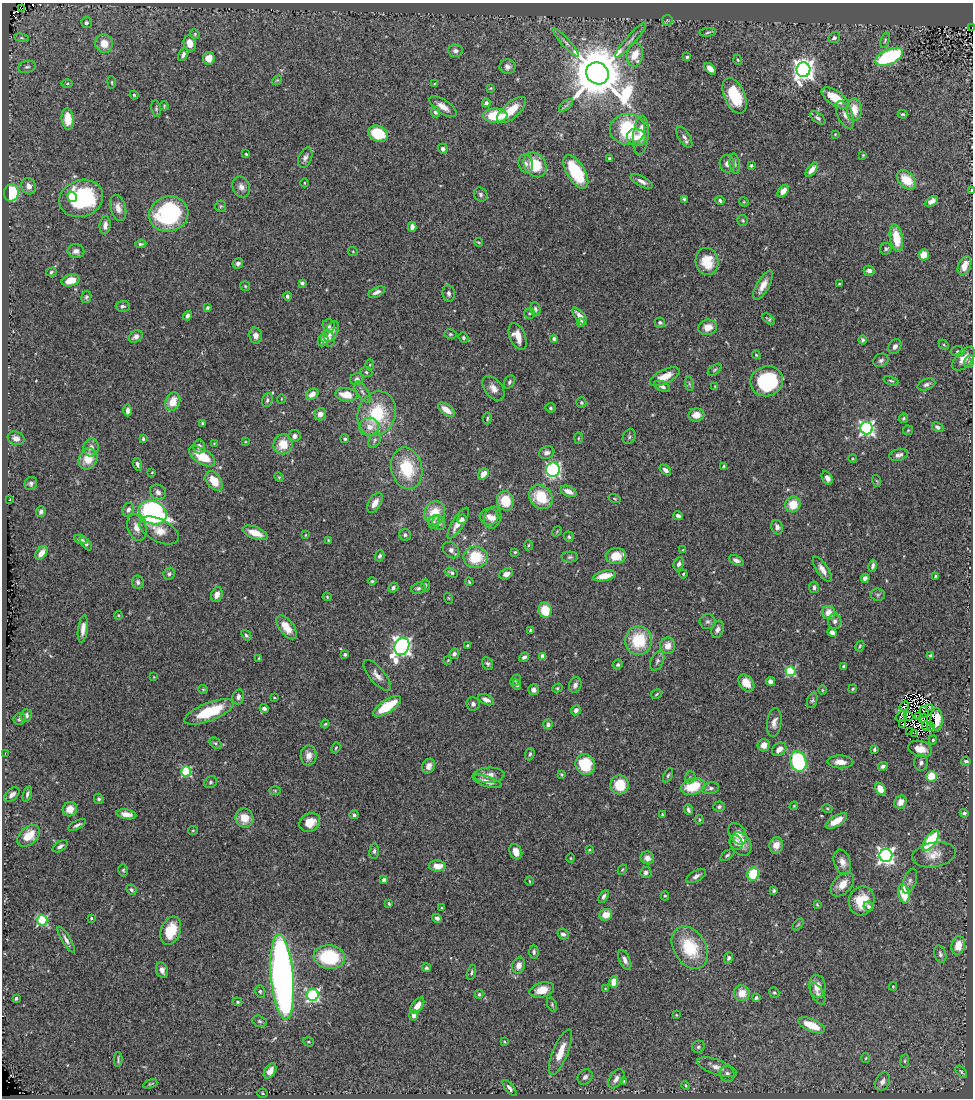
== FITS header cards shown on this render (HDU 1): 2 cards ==
NAXIS1  =                  971
NAXIS2  =                 1096

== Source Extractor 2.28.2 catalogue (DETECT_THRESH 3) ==
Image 971 x 1096 px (HDU 1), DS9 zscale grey, 1 PNG px = 1 image px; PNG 975 x 1100 px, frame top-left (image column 1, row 1096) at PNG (2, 3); each listed source drawn as its Kron ellipse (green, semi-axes under 4 px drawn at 4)
Background 0.94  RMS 0.031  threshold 0.0925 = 3 sigma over >= 5 px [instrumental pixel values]
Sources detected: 473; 4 with non-positive FLUX_AUTO (blend fragments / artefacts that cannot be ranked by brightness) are neither listed nor drawn; the other 469 listed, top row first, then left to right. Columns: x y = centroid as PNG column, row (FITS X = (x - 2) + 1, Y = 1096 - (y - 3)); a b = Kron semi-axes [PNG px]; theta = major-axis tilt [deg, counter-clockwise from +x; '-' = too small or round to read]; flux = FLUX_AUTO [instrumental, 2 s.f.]
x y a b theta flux
22 8 2 2 - 180
667 20 5 5 - 3.1
86 23 5 5 - 5.5
972 27 3 2 - 130
708 32 8 3 6 3.3
195 34 5 4 - 2.4
21 38 7 4 -8 3.4
834 38 6 5 - 4.9
630 40 22 4 48 13
885 40 8 4 72 3.1
190 43 8 6 -73 23
566 43 19 4 -47 9.2
104 44 9 9 - 30
456 51 7 6 - 6.7
183 55 7 4 60 6.1
635 55 12 8 81 45
687 57 3 3 - 5.1
889 57 15 7 24 220
209 58 6 6 - 19
738 60 5 4 - 2.8
27 67 9 5 13 5.8
508 67 8 7 - 8.6
710 69 7 4 -45 19
803 70 7 7 - 1700
597 73 12 10 -35 17000
277 80 5 4 - 2.6
112 82 6 3 -82 2.3
67 84 6 4 0 2.7
435 84 4 3 - 2
490 88 4 3 - 2
134 95 4 4 - 2.6
735 96 19 10 -66 84
835 98 15 7 -34 59
486 103 4 4 - 11
566 105 8 4 37 5
164 106 4 4 - 2.3
443 107 16 7 -32 19
156 108 8 5 -81 3.6
512 110 18 8 40 44
854 110 11 7 -90 36
435 112 5 4 - 5.2
903 114 5 3 - 2.4
845 115 14 7 -65 14
495 116 12 7 -1 87
818 118 9 5 -35 5.1
68 119 11 6 -85 47
627 129 17 15 0 160
378 134 10 7 -21 64
835 134 4 4 - 1.8
641 135 19 7 85 26
636 137 9 8 - 17
684 137 12 5 -57 8.2
443 149 5 5 - 7
246 154 4 3 - 2.1
863 155 4 4 - 2.3
305 158 11 6 67 8
609 158 3 3 - 2.7
526 164 9 7 -74 8.1
727 164 9 7 -80 9.9
735 164 10 5 -82 6.1
535 165 13 10 -54 66
751 165 3 3 - 3.1
812 170 8 4 52 16
576 172 19 9 -59 130
906 180 11 7 -43 46
642 181 12 5 -29 11
305 183 4 3 - 1.8
29 186 8 7 - 15
241 187 10 8 -65 13
971 190 3 2 - 2.4
783 191 7 4 54 18
11 193 8 7 - 150
481 194 7 6 - 5.4
72 197 5 4 - 39
81 198 22 18 18 260
684 199 4 4 - 2.9
720 200 5 4 - 4.3
931 201 7 4 33 15
744 202 5 4 - 2.2
221 206 6 5 - 3
118 208 13 7 -74 15
169 214 20 17 18 230
743 220 5 5 - 3.6
105 225 9 5 84 13
412 227 5 4 - 14
896 238 14 6 -80 55
478 242 5 3 - 2.1
141 244 6 3 7 3.6
886 249 6 5 - 3.7
76 251 8 7 - 11
353 252 5 3 - 1.9
924 255 5 5 - 26
707 262 13 11 -78 57
238 263 5 5 - 7.2
964 266 10 6 68 28
869 271 5 5 - 8.5
51 272 5 4 - 3.4
70 280 9 6 15 32
302 283 4 4 - 5.5
839 284 3 3 - 2.8
763 285 16 6 60 21
245 286 5 4 - 2.9
377 292 9 4 25 9
449 293 8 6 -81 7
287 296 4 4 - 4.7
86 297 6 5 - 3.8
123 306 7 5 4 6.1
207 308 4 3 - 3.5
535 309 7 5 -75 5.8
529 313 5 5 - 3.9
187 316 5 4 - 8.1
580 316 10 5 -51 16
769 319 7 4 -38 3.4
660 322 5 5 - 4.5
581 323 4 3 - 11
329 326 6 6 - 6.8
708 327 9 7 17 26
331 331 11 6 65 18
450 334 6 4 -14 3.3
136 336 7 5 34 10
256 336 8 6 -77 13
518 336 14 7 -67 25
328 338 8 6 -71 9.9
464 338 5 4 - 4.7
554 339 4 4 - 7.3
323 340 6 5 - 14
863 340 4 4 - 4.3
944 345 6 3 -46 2.5
895 346 8 6 59 8.5
957 351 7 5 2 3.5
756 355 4 3 - 1.9
964 359 14 8 47 28
881 360 8 6 28 6.4
969 362 6 5 - 3.6
370 365 5 3 - 2.3
715 370 8 4 38 3.6
366 372 6 5 - 3.6
665 377 16 7 25 37
357 379 7 6 - 8.8
767 381 16 15 - 170
891 381 8 4 -18 3.3
509 382 7 5 60 4.5
689 384 7 3 -81 3
926 384 9 5 20 6.6
662 386 8 5 -27 7
715 386 4 4 - 1.7
493 388 14 8 -52 16
362 392 12 5 -56 8.6
312 394 7 5 35 18
346 395 11 6 -7 39
281 399 4 3 - 1.5
267 400 7 5 72 5.1
173 402 9 7 68 35
581 403 5 5 - 3.7
551 408 5 5 - 3.5
128 410 6 4 90 11
446 410 10 5 -36 30
320 414 6 6 - 13
377 414 23 19 67 120
696 415 8 6 9 23
903 418 5 4 - 2.8
487 419 6 3 84 3
203 423 3 3 - 2.9
369 427 10 9 - 21
937 427 6 4 -31 6.2
866 428 6 6 - 640
908 430 5 4 - 2.6
294 436 6 6 - 9.9
629 437 8 6 60 4.6
16 438 8 6 -22 11
578 438 6 4 88 2.3
143 439 4 3 - 3.2
345 439 4 4 - 3.4
375 440 8 5 62 5.2
245 442 4 2 - 1.6
214 443 4 3 - 2
283 444 10 9 - 41
199 446 7 6 - 10
91 448 9 7 78 11
547 453 8 6 19 9.2
898 455 9 5 13 9.5
202 456 15 7 -33 70
852 458 4 3 - 1.8
88 459 11 9 62 36
137 464 6 4 -75 5.1
724 466 4 3 - 3.4
407 468 21 15 -77 94
553 470 7 7 - 420
665 470 6 4 -40 10
152 472 3 2 - 1.5
484 474 6 4 51 20
279 477 5 4 - 2.4
827 478 7 5 -59 9.2
214 481 11 7 -53 43
877 481 6 3 -70 1.9
31 483 7 6 - 6.4
568 491 9 5 -23 16
158 492 8 7 - 9.1
541 497 13 11 -50 79
615 499 6 3 -19 2.1
10 500 3 2 - 2.9
505 501 10 8 -72 53
375 503 11 6 60 14
793 504 8 7 - 42
128 510 7 5 67 8
41 512 5 5 - 6.2
153 512 15 11 -26 560
435 513 12 10 72 51
678 516 5 4 - 8.3
489 517 9 8 - 14
493 518 11 8 72 16
462 519 5 4 - 7.7
434 522 7 5 75 5.2
439 523 7 6 - 12
458 523 18 6 58 22
137 527 14 9 -70 21
777 527 7 6 - 8
159 530 21 11 -27 29
557 531 5 3 - 2.1
255 533 13 6 -21 29
306 535 4 2 - 1.6
405 535 6 5 - 4.8
569 537 5 4 - 3.5
81 540 7 4 -19 4.9
328 540 4 3 - 1.9
86 543 8 4 -52 6.4
528 545 5 3 - 2.2
451 550 9 7 -44 8.3
683 550 4 4 - 1.9
515 552 3 3 - 2.1
41 553 8 5 56 17
380 556 5 4 - 5.4
616 556 10 8 6 41
476 557 12 10 -1 75
570 557 8 5 1 4.5
736 560 8 4 -26 8
679 564 7 5 66 6.3
873 566 6 4 79 5.9
822 569 14 5 -56 15
452 573 7 4 -28 5.2
169 574 6 5 - 5.3
506 574 7 5 23 13
683 574 4 4 - 2.5
605 576 11 5 11 31
936 576 3 3 - 7.1
865 578 4 4 - 9.2
372 581 4 4 - 2.8
138 582 6 6 - 6.6
469 582 4 3 - 2.4
426 585 6 3 90 2.3
814 587 6 5 - 6
393 588 5 4 - 4.8
418 588 7 5 17 5.5
217 594 7 5 70 15
878 595 7 6 - 4.2
327 597 4 4 - 2.5
448 598 5 3 - 1.8
545 610 8 6 -79 53
829 613 7 6 - 25
118 615 4 3 - 2
835 621 8 6 87 8.5
708 622 8 7 - 6.5
286 627 14 7 -52 33
83 629 14 5 83 14
718 629 9 6 71 8.8
531 630 4 3 - 6.7
832 632 5 4 - 12
246 635 6 4 -50 4.2
638 640 14 13 - 95
468 645 3 3 - 2.5
402 646 9 7 62 1200
668 646 8 7 - 22
860 646 6 3 62 2.4
345 654 4 4 - 3.7
454 654 5 4 - 7.1
930 655 4 3 - 2.1
524 657 5 4 - 6.3
542 657 4 4 - 25
259 658 3 2 - 1.7
448 660 4 3 - 1.8
657 661 10 6 65 6.7
488 664 7 5 -56 4.2
618 665 5 5 - 4.2
844 666 3 3 - 3.2
791 671 5 5 - 180
377 675 19 7 -49 16
154 677 3 2 - 1.3
515 680 6 4 50 3.1
770 681 4 4 - 9
746 683 9 6 -51 32
517 685 5 4 - 4.3
575 685 8 6 68 8.1
557 688 5 4 - 2.8
203 689 5 4 - 2.2
853 689 4 3 - 2.3
533 690 5 5 - 10
822 690 4 3 - 1.8
656 694 6 4 29 2.5
238 697 7 6 - 7.7
274 697 3 3 - 2.3
486 700 9 5 -22 11
812 700 8 5 71 4.1
473 704 7 6 - 6.9
387 706 16 6 33 87
904 706 5 2 - 2.2
929 707 3 2 - 1.6
264 709 4 4 - 6.8
576 710 5 4 - 9.2
209 712 26 9 21 97
924 712 6 2 -68 4.2
26 716 6 5 - 6.4
901 716 6 3 38 1.2
908 716 5 3 - 0.34
918 716 4 2 - 1.4
923 718 5 2 - 0.51
20 719 6 5 - 4.2
937 719 11 6 -90 40
774 723 14 7 82 14
325 724 4 3 - 2.2
548 724 5 4 - 6.1
903 724 2 2 - 2.1
926 726 4 2 - 0.82
931 726 3 2 - 2.3
910 731 2 2 - 1.8
914 733 3 2 - 2.6
933 740 4 4 - 3.1
216 743 7 5 -41 3.8
764 745 6 6 - 17
336 748 6 4 68 2.6
779 749 8 6 40 18
874 749 4 3 - 4.1
920 749 12 8 -16 25
5 753 3 2 - 46
530 754 6 4 70 3.7
309 755 10 8 89 19
798 761 10 8 -71 290
966 761 5 4 - 4.3
840 762 12 6 -2 20
921 763 8 6 90 6.9
585 765 11 9 -61 80
429 766 8 6 63 14
883 766 5 4 - 6.2
186 771 5 5 - 170
561 774 4 3 - 2.4
489 775 16 7 2 19
668 775 8 4 64 3.8
932 776 5 5 - 53
690 777 6 5 - 4.3
487 781 15 5 -18 14
211 782 7 5 34 4.2
620 785 9 9 - 53
693 786 12 8 15 78
710 788 9 6 12 6.5
880 789 6 5 - 28
275 790 6 4 -1 2.5
27 794 8 4 72 5.6
12 795 9 5 43 12
99 799 5 4 - 4
900 802 7 6 - 18
794 806 4 4 - 2
719 807 6 5 - 4.9
827 808 5 3 - 2
70 809 7 7 - 24
688 810 5 3 - 4.8
964 813 4 4 - 4.7
126 814 10 5 -10 17
662 814 2 2 - 1.7
354 815 5 4 - 4.5
244 818 9 9 - 33
699 820 4 3 - 2.3
836 821 12 5 31 33
310 822 11 9 30 32
77 825 9 3 27 5.7
193 830 5 4 - 2.2
738 834 12 8 -59 35
28 836 13 8 43 44
931 840 12 5 54 150
736 842 8 6 -62 11
741 844 12 10 -52 19
776 845 8 6 77 21
60 846 8 4 34 6.6
589 850 3 3 - 1.9
374 851 8 5 83 4.9
516 852 8 6 -64 19
727 855 8 4 37 3.6
886 855 6 6 - 900
934 855 22 12 10 28
571 858 5 3 - 1.9
647 858 7 6 - 14
842 862 13 8 -71 18
437 866 8 5 -2 26
123 870 6 4 -77 3.3
622 870 5 3 - 2.1
646 873 6 5 - 6.6
753 874 6 5 - 94
696 876 11 5 30 9.2
384 880 4 4 - 18
529 881 5 3 - 1.8
910 881 13 6 71 8
842 884 14 8 46 25
131 890 5 4 - 3.9
774 890 3 3 - 4
904 894 10 5 -79 61
604 896 7 4 58 6.7
665 896 4 4 - 2.7
862 901 15 12 72 51
389 904 4 3 - 2.6
817 905 3 2 - 1.9
869 906 5 4 - 6.3
441 908 4 3 - 2.2
606 915 6 5 - 28
91 918 4 3 - 2.3
437 918 5 4 - 7.5
42 920 5 5 - 210
798 925 7 3 48 2.4
171 931 15 9 69 58
563 934 6 5 - 8.1
66 940 15 4 -59 8.9
958 945 9 6 79 32
690 948 23 16 -59 110
534 952 7 4 -88 5.2
940 954 9 6 -73 6
329 957 16 12 -6 150
729 958 6 4 68 5.2
625 960 10 5 -66 11
519 966 8 6 72 14
426 968 4 4 - 4.7
162 970 8 6 -70 10
471 972 8 4 73 3.9
282 977 43 11 -85 1500
614 982 6 4 77 29
817 986 11 8 -85 24
893 986 4 4 - 2.3
605 989 4 3 - 2.4
542 990 12 7 15 30
260 991 6 5 - 3.7
774 992 5 4 - 3.1
742 993 8 7 - 30
479 994 4 4 - 3.1
818 994 12 5 -61 7
313 995 6 6 - 370
16 998 3 3 - 5.2
756 998 4 3 - 4.2
237 1002 5 4 - 2.5
552 1004 7 4 -66 3.5
417 1006 9 5 53 23
414 1015 5 4 - 11
676 1015 3 3 - 1.7
259 1021 7 5 -16 4.1
812 1025 14 6 -24 51
308 1042 6 4 -18 2.9
504 1042 4 3 - 2.1
698 1047 6 5 - 4.4
560 1052 24 7 68 39
866 1058 5 3 - 2
118 1059 7 3 -89 3.2
905 1061 7 3 82 2.5
717 1067 21 7 -20 19
270 1071 8 5 58 13
961 1072 7 4 -46 3.8
727 1074 8 7 - 8.3
585 1077 8 7 - 9
616 1079 11 6 56 11
624 1081 3 3 - 1.8
882 1082 10 6 61 10
150 1084 7 3 20 2.5
686 1085 4 3 - 2.5
510 1088 9 4 -51 6.7
262 1093 5 4 - 2.8
At the frame edge (FLAGS 8, measured only in part): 2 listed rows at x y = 972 27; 971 190
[4 non-positive-flux detections neither listed nor drawn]